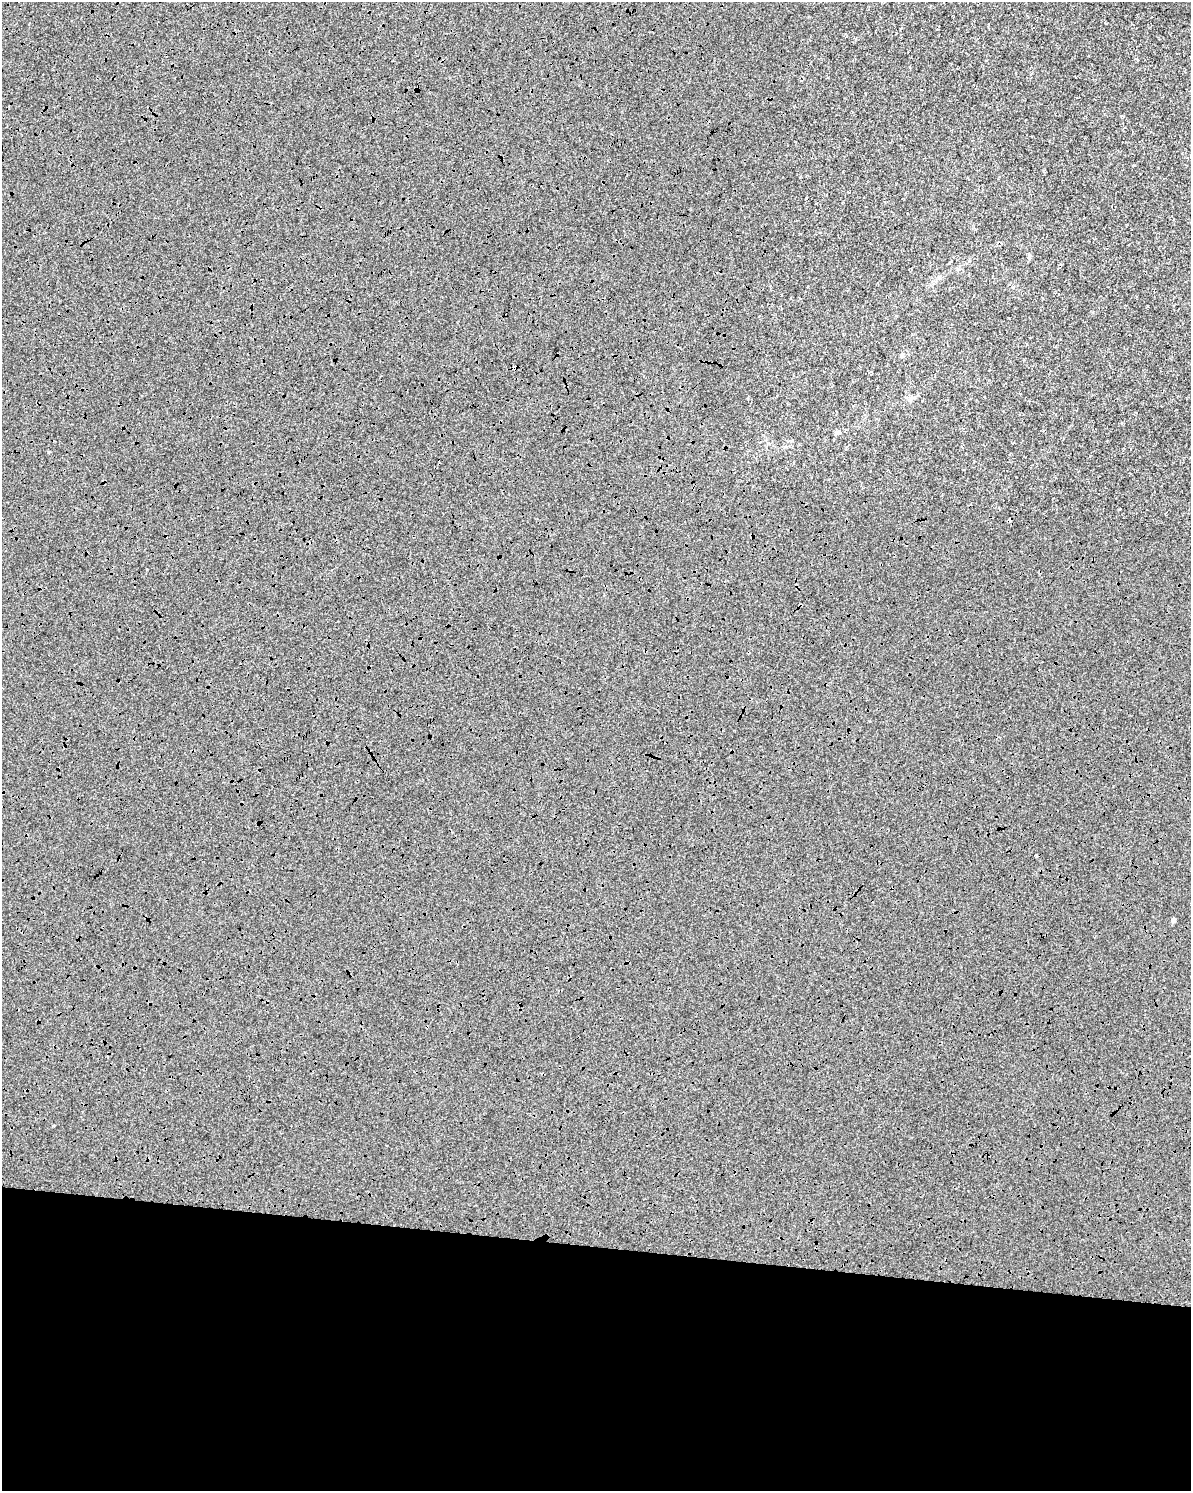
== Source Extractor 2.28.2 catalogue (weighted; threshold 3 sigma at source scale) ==
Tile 10 of 4 x 3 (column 2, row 3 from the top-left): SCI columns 1189-2377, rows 230-1718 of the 4765 x 4983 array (HDU 1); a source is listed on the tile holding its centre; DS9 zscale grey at full resolution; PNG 1193 x 1493 px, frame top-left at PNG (2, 2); no overlay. Shown black and unused: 17% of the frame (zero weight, under 3 of 4 exposures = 2% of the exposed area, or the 3 px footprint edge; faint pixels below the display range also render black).
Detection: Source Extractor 2.28.2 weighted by HDU 2 'WHT'; one run over the whole footprint, this tile lists its part. Background -2.78e-04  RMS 0.0065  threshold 0.0292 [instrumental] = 3 sigma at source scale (4.5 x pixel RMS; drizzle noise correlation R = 1.50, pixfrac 1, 0.0396/0.0396 arcsec/px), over >= 5 px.
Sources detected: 8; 1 cosmic-ray / hot-pixel residue — not listed; the other 7 listed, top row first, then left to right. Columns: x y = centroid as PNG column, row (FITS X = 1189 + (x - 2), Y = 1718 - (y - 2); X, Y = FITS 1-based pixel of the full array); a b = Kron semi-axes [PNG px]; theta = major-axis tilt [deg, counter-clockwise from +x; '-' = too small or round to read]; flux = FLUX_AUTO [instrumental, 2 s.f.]
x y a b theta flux
1029 256 5 4 - 1.5
902 355 5 5 - 1.1
837 433 8 5 28 1.4
49 452 3 3 - 2
1010 520 4 4 - 1.9
1036 856 4 3 - 1.6
1174 920 4 4 - 2
Overlapping masked pixels (flux is a lower limit): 1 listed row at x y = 1010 520